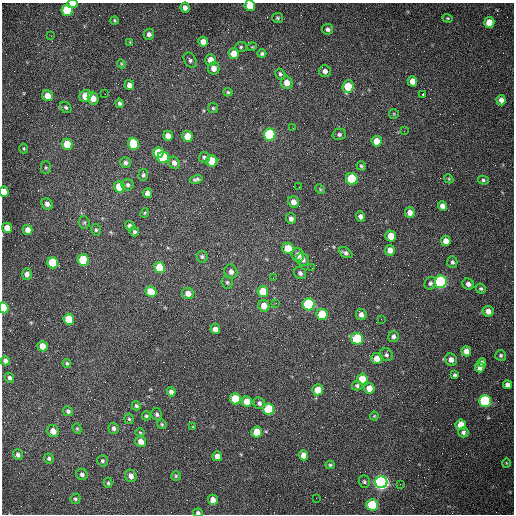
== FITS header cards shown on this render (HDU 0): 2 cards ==
NAXIS1  =                  512 /fastest changing axis
NAXIS2  =                  512 /next to fastest changing axis

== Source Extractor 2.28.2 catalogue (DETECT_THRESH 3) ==
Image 512 x 512 px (HDU 0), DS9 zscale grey, 1 PNG px = 1 image px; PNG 516 x 516 px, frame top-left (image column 1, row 512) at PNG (2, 3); each listed source drawn as its Kron ellipse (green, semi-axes under 4 px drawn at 4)
Background 1470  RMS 22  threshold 65.8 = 3 sigma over >= 5 px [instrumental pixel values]
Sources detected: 175; all 175 listed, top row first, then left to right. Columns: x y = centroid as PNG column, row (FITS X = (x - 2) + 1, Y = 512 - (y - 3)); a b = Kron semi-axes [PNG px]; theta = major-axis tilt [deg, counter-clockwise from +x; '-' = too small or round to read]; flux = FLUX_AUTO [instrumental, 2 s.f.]
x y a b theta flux
72 4 5 3 - 8400
250 6 5 5 - 31000
185 8 5 4 - 6600
67 10 6 5 - 89000
277 18 5 5 - 2100
448 18 5 4 - 1800
114 20 4 4 - 1700
489 22 5 5 - 18000
327 29 5 5 - 4300
149 34 5 5 - 5200
51 36 3 2 - 1400
130 42 3 3 - 1100
203 42 5 5 - 11000
241 47 6 5 - 2200
252 47 5 3 - 1200
234 54 5 5 - 22000
262 54 4 4 - 3000
190 60 8 6 -62 3900
210 60 6 5 - 14000
121 64 4 4 - 1400
214 68 6 6 - 10000
325 71 6 6 - 5900
280 74 6 4 -58 2600
412 81 5 4 - 12000
287 83 6 5 - 13000
129 85 5 4 - 8600
348 87 6 5 - 40000
228 92 4 4 - 2100
105 94 2 2 - 680
423 94 3 3 - 7900
47 96 5 5 - 14000
85 96 6 5 - 35000
93 98 7 5 -69 15000
501 100 5 4 - 6600
120 103 5 4 - 3000
66 107 6 5 - 2700
213 108 5 5 - 2000
394 114 5 4 - 1500
293 128 2 2 - 720
404 131 2 2 - 760
339 134 7 5 15 3300
270 135 6 6 - 150000
168 136 5 4 - 10000
187 136 5 5 - 23000
377 141 5 5 - 20000
67 144 5 5 - 33000
133 144 6 5 - 67000
24 148 5 3 - 1600
158 153 5 5 - 44000
163 157 6 5 - 110000
204 157 5 5 - 3200
212 161 5 5 - 50000
126 163 6 5 - 4600
174 163 6 5 - 6000
361 166 5 4 - 2100
46 168 6 5 - 2100
143 175 6 5 - 2900
196 179 6 3 14 3000
352 179 6 6 - 110000
449 179 5 3 - 1400
483 180 5 4 - 2400
128 185 6 5 - 3400
119 187 5 5 - 33000
299 187 2 2 - 880
320 189 5 4 - 1700
4 192 5 4 - 20000
147 193 5 4 - 8600
293 202 6 5 - 9000
47 204 6 5 - 6200
443 206 5 4 - 8900
410 212 5 5 - 11000
145 213 5 3 - 1600
360 216 5 4 - 4700
291 219 5 5 - 5400
84 222 6 5 - 2300
130 226 5 4 - 5500
7 228 5 5 - 16000
28 230 5 4 - 11000
96 230 6 4 -75 2200
134 232 5 4 - 2800
391 236 5 5 - 25000
446 241 5 5 - 11000
288 248 6 5 - 42000
390 250 5 5 - 11000
345 253 7 4 -28 4300
298 255 7 6 - 11000
202 257 6 5 - 3300
303 259 6 6 - 5700
83 260 6 5 - 98000
452 262 6 5 - 3200
53 263 6 5 - 83000
159 267 6 5 - 37000
312 268 2 2 - 760
231 272 7 6 - 5900
300 273 6 5 - 4600
27 274 5 5 - 5600
273 278 2 2 - 710
227 282 6 5 - 2800
441 282 6 6 - 280000
430 283 6 5 - 3700
468 284 6 5 - 6200
481 289 5 4 - 2500
151 292 6 5 - 33000
263 292 5 5 - 41000
188 293 6 5 - 12000
276 303 3 3 - 1700
309 304 6 6 - 200000
264 306 6 5 - 16000
4 308 5 4 - 60000
488 311 5 5 - 8900
322 314 5 5 - 50000
361 315 5 5 - 6600
69 319 5 5 - 55000
381 319 2 2 - 940
215 329 5 4 - 8200
393 336 5 5 - 4800
357 339 6 6 - 110000
43 346 5 5 - 18000
466 351 5 5 - 11000
386 355 7 6 - 3700
501 355 5 5 - 2800
377 358 5 5 - 15000
451 360 6 5 - 7800
5 361 5 4 - 6500
67 363 4 4 - 1800
482 363 4 4 - 4300
480 367 5 5 - 7100
455 375 4 3 - 2600
9 378 5 4 - 3700
362 379 5 5 - 26000
508 385 5 4 - 6600
357 386 5 5 - 2900
369 388 5 5 - 16000
318 390 5 5 - 21000
171 392 5 4 - 5800
235 399 5 5 - 49000
247 401 5 5 - 17000
485 401 6 5 - 170000
259 403 6 5 - 4400
136 406 4 4 - 2400
269 409 6 5 - 98000
68 411 5 4 - 3700
157 414 6 5 - 3200
146 416 4 4 - 2100
374 416 4 4 - 1500
129 419 5 4 - 2000
162 424 5 4 - 2200
461 425 5 5 - 20000
193 427 4 3 - 1300
114 428 5 5 - 4100
77 429 5 4 - 1900
53 431 6 6 - 12000
140 432 4 3 - 1300
257 432 5 5 - 28000
463 432 5 5 - 3900
141 441 5 5 - 13000
18 455 5 5 - 4800
303 455 5 4 - 13000
217 456 5 4 - 8400
49 458 5 4 - 3000
102 461 5 5 - 2600
506 463 4 3 - 1100
330 465 4 4 - 2200
82 474 6 5 - 4400
131 476 6 5 - 8900
176 476 5 5 - 2000
364 482 6 5 - 2700
381 482 6 6 - 710000
108 483 5 4 - 2200
400 484 3 3 - 860
316 498 2 2 - 3500
75 499 5 5 - 2600
213 500 5 5 - 13000
372 505 6 5 - 90000
198 513 5 4 - 3900
At the frame edge (FLAGS 8, measured only in part): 5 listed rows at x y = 72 4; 250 6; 4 192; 4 308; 198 513